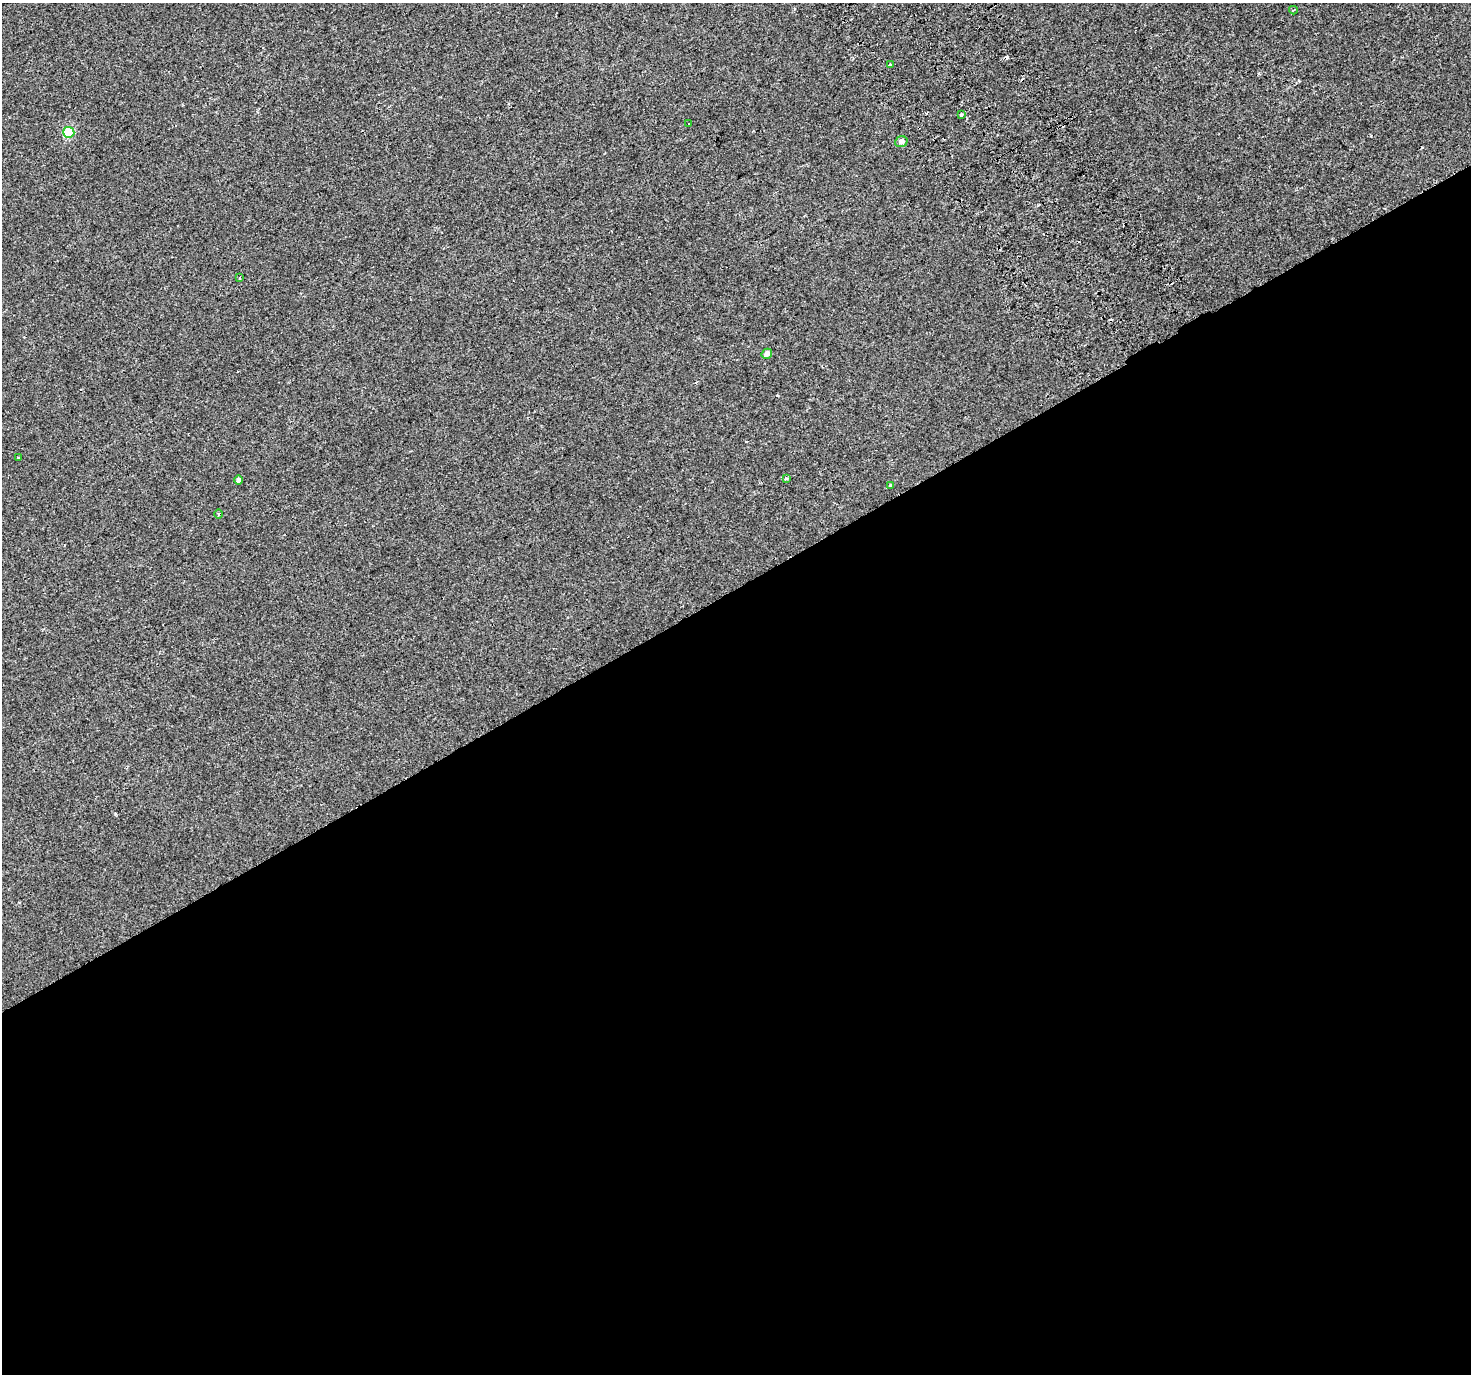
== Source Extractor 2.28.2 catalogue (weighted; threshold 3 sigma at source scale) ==
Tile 15 of 4 x 4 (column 3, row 4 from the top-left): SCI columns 2995-4463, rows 212-1583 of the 5983 x 5851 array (HDU 1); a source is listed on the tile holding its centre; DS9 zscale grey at full resolution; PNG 1473 x 1376 px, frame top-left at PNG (2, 3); each listed source drawn as its Kron ellipse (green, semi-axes under 4 px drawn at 4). Shown black and unused: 57% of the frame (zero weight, under 2 of 3 exposures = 3% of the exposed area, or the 3 px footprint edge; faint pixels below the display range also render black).
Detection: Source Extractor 2.28.2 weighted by HDU 2 'WHT'; one run over the whole footprint, this tile lists its part. Background 0.00334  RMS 0.0036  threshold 0.016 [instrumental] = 3 sigma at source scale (4.5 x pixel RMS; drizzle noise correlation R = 1.50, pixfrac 1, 0.0396/0.0396 arcsec/px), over >= 5 px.
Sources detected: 15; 2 cosmic-ray / hot-pixel residue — neither listed nor drawn; the other 13 listed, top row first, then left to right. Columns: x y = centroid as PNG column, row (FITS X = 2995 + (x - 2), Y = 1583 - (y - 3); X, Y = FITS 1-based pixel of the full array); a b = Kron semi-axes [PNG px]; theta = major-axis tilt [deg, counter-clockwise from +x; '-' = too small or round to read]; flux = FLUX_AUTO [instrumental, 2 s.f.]
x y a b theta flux
1293 10 4 4 - 0.41
890 64 3 3 - 0.78
961 115 3 3 - 0.69
688 123 3 3 - 1.1
69 132 5 5 - 20
901 142 6 5 - 1.3
240 278 3 3 - 0.65
767 354 5 5 - 1.9
18 458 3 3 - 0.49
786 478 3 3 - 0.9
238 480 4 4 - 0.99
891 485 4 3 - 0.55
218 514 5 3 - 0.28
Unlisted compact peaks at least as high as the median listed source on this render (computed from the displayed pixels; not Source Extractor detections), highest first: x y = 115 814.